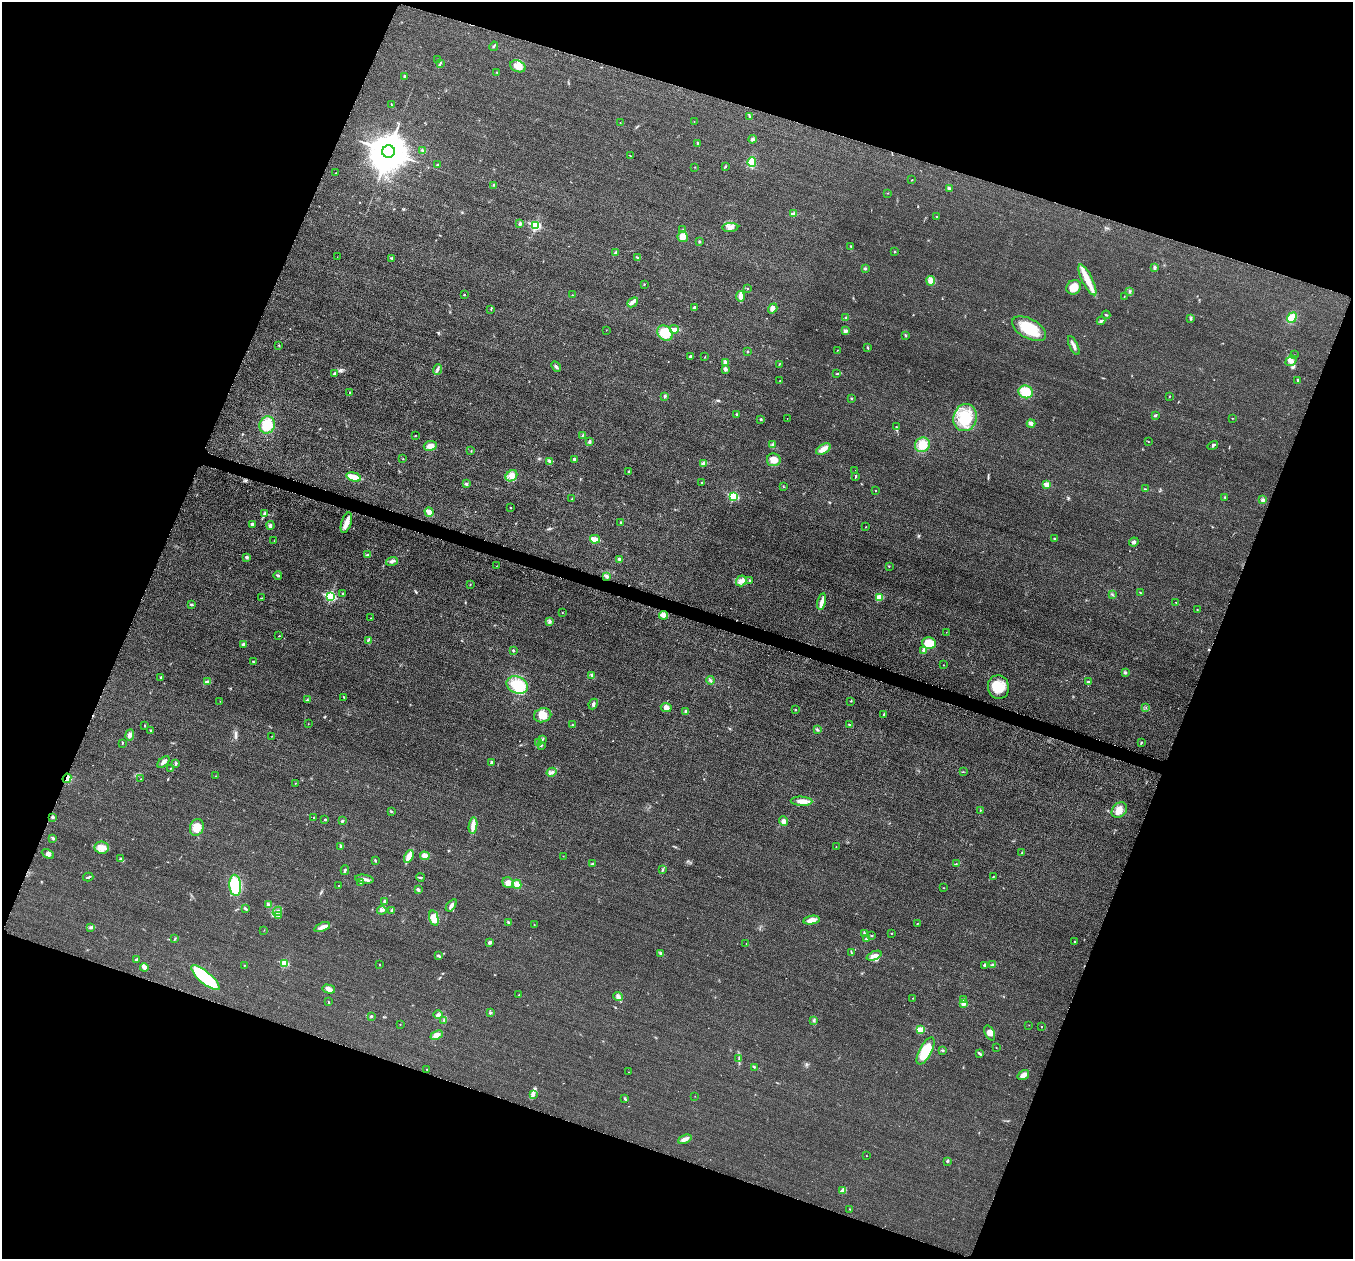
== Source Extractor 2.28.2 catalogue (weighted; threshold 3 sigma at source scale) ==
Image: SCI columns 34-5437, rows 197-5221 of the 5458 x 5501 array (HDU 1 of 3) = the unmasked area's bounding box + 8 px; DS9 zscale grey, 4 x 4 block average (1 PNG px = mean of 4 x 4 image px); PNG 1355 x 1261 px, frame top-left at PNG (2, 2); each listed source drawn as its Kron ellipse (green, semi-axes under 4 px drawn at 4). Shown black and unused: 40% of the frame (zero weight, under 3 of 5 exposures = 4% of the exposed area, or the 3 px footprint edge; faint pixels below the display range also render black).
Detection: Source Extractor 2.28.2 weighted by HDU 2 'WHT'. Background 0.0197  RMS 0.0051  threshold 0.0228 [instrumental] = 3 sigma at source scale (4.5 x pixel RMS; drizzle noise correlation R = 1.50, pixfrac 1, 0.05/0.05 arcsec/px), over >= 5 px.
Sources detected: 334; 1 too faint to see at this stretch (4 x 4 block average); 1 inside a brighter object's white glare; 1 cosmic-ray / hot-pixel residue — neither listed nor drawn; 1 coinciding with a brighter row at this scale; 7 inside a brighter listed object's ellipse — not listed separately; the other 323 listed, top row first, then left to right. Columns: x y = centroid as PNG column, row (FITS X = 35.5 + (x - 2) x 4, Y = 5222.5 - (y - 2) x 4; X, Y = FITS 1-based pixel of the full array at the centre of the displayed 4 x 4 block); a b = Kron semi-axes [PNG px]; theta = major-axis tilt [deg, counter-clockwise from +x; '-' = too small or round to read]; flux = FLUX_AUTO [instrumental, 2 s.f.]
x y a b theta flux
494 46 5 2 - 3.1
438 59 2 2 - 0.97
440 63 2 2 - 1.1
518 66 8 5 -21 24
497 73 3 2 - 1.6
404 76 2 2 - 1.3
391 105 3 2 - 1.7
749 116 2 2 - 1.6
694 121 2 2 - 0.66
620 123 2 2 - 0.7
752 139 4 3 - 5.1
698 143 2 2 - 1.5
422 150 3 2 - 3.2
388 152 6 6 - 12000
630 156 3 2 - 1
752 162 5 4 - 32
438 165 4 2 - 3.9
725 166 2 2 - 1.7
695 167 2 2 - 0.89
336 173 2 2 - 0.76
911 180 2 2 - 1.1
493 185 2 2 - 1.2
949 188 2 2 - 6.6
888 193 2 2 - 0.93
794 214 4 2 - 14
937 216 2 2 - 3.4
520 224 4 2 - 4.7
535 226 2 2 - 180
730 227 8 4 3 14
683 230 3 2 - 2.1
683 237 5 5 - 22
699 242 4 2 - 1.7
851 246 2 2 - 2
895 252 2 2 - 1.4
615 253 3 3 - 6.3
337 257 2 2 - 0.6
392 258 3 2 - 2.8
638 258 3 2 - 3.2
1155 267 4 3 - 4.5
865 269 4 2 - 3.4
1087 280 17 5 -63 42
931 281 5 4 - 9.2
644 284 2 2 - 1.7
1074 287 8 6 47 40
747 288 2 2 - 2
1130 291 3 2 - 2.8
464 295 2 2 - 1.7
572 295 2 2 - 1.3
740 296 5 3 - 26
1124 297 2 2 - 0.94
633 302 6 3 42 8.9
695 307 3 3 - 4.2
773 308 5 3 - 11
491 309 2 2 - 1.3
1106 315 4 2 - 2.5
846 318 3 2 - 2.5
1191 318 3 2 - 2.6
1292 318 5 4 - 38
1101 321 4 2 - 4.9
674 329 4 2 - 21
1029 329 18 9 -28 85
606 330 2 2 - 0.72
845 331 3 2 - 8.9
665 333 8 6 -43 53
906 335 3 2 - 2.5
279 345 2 2 - 1.3
1074 346 10 3 -65 10
868 348 3 2 - 2.6
837 350 2 2 - 1.1
748 351 2 2 - 1.4
1294 355 2 2 - 1.3
690 356 2 2 - 5.3
705 357 2 2 - 1.1
1291 361 6 4 42 13
725 362 4 3 - 8.5
779 364 2 2 - 1.1
556 367 6 2 -51 5.5
437 369 5 3 - 6.6
725 369 4 3 - 6.6
334 373 3 2 - 3.9
837 374 3 2 - 1.4
1298 380 4 2 - 3.6
780 381 2 2 - 1.6
350 392 3 2 - 2.3
1026 392 7 6 - 50
665 396 3 2 - 3.8
1169 396 2 2 - 1.3
851 398 2 2 - 1.8
736 414 2 2 - 2.4
1155 415 3 2 - 4.8
787 418 2 2 - 0.62
965 418 14 11 71 90
1232 418 2 2 - 1
760 419 3 2 - 2.6
1031 423 4 3 - 10
267 425 9 7 71 67
896 427 3 2 - 3
415 435 2 2 - 1.5
582 435 3 2 - 1.9
1148 441 2 2 - 0.86
589 442 3 3 - 4.7
773 445 3 3 - 5.5
922 445 8 7 - 37
430 446 6 5 - 16
1213 446 5 2 - 4.7
823 449 8 4 30 18
471 451 2 2 - 1.2
403 459 2 2 - 1.4
575 459 3 2 - 2.6
774 460 7 6 - 27
550 462 4 3 - 7.2
703 464 4 3 - 5.5
855 470 2 2 - 0.7
629 472 3 3 - 3.9
511 476 6 5 - 15
856 476 3 2 - 2.5
354 477 7 3 -16 60
702 482 2 2 - 1.9
466 484 3 3 - 5.2
1047 485 2 2 - 51
783 486 3 2 - 1.4
1145 489 3 2 - 1.9
876 491 2 2 - 3
733 496 3 2 - 240
1225 497 2 2 - 2.3
572 499 2 2 - 0.9
1263 500 4 3 - 5
510 508 2 2 - 1.7
429 512 4 3 - 21
265 514 4 3 - 6.1
620 522 3 2 - 2.5
346 523 11 5 72 23
252 524 2 2 - 16
270 525 4 2 - 4.6
866 527 2 2 - 1.1
595 539 5 2 - 30
1055 539 4 2 - 2.6
274 541 2 2 - 0.75
1134 542 5 4 - 7.2
368 555 2 2 - 2.5
246 557 2 2 - 15
620 559 3 3 - 4.4
392 561 6 3 18 6.5
496 566 2 2 - 0.58
889 566 2 2 - 0.93
278 575 4 2 - 4.4
607 576 4 2 - 5.4
750 580 2 2 - 1.7
741 581 5 5 - 13
470 584 2 2 - 1.3
1140 593 3 2 - 2
343 594 3 2 - 2.6
1112 594 2 2 - 1.5
330 597 3 2 - 280
879 597 2 2 - 85
262 598 3 2 - 1.1
822 602 8 3 77 13
1176 602 2 2 - 2.3
191 605 3 2 - 3.8
1197 610 2 2 - 1.2
562 613 2 2 - 1.1
664 615 4 3 - 28
371 618 2 2 - 0.94
549 621 3 2 - 3
946 632 2 2 - 0.68
279 636 2 2 - 1.4
368 640 3 2 - 2.7
929 643 7 5 -13 57
244 645 2 2 - 31
924 650 4 4 - 7.6
513 651 3 2 - 2.6
253 662 2 2 - 1.3
943 665 2 2 - 0.69
1125 672 3 2 - 3.4
592 675 3 2 - 3.1
161 677 2 2 - 3.7
710 680 4 3 - 4.9
207 681 4 2 - 4.2
1088 682 4 2 - 4.8
517 685 11 8 -25 82
998 687 12 10 -78 59
344 697 2 2 - 1.6
308 700 3 2 - 2.6
220 701 2 2 - 0.9
851 701 2 2 - 1.4
593 704 5 2 - 5.2
666 707 5 4 - 15
1146 707 2 2 - 0.85
795 710 2 2 - 1.8
686 711 4 3 - 6.3
884 714 3 2 - 2.8
543 715 9 7 20 35
308 724 2 2 - 0.7
572 725 2 2 - 1.9
849 725 2 2 - 9.7
145 726 2 2 - 1.8
817 730 3 2 - 3.2
151 731 2 2 - 3.9
130 735 5 3 - 8.5
272 736 2 2 - 0.52
543 739 3 2 - 2.6
1141 742 3 2 - 2.2
122 743 2 2 - 1.8
538 743 3 2 - 3.5
542 745 2 2 - 1.1
163 762 7 3 44 10
491 763 4 2 - 3.7
176 764 4 2 - 3.3
170 768 2 2 - 1.4
551 772 5 2 - 6
963 772 2 2 - 0.95
215 776 2 2 - 0.82
67 778 5 3 - 11
140 779 2 2 - 0.7
295 783 2 2 - 1.7
802 801 11 4 -4 23
980 810 2 2 - 1.5
1119 810 9 6 46 29
391 811 2 2 - 2.2
52 817 2 2 - 7.2
314 817 3 2 - 1.6
325 819 2 2 - 2.6
342 821 3 2 - 4.9
783 821 5 3 - 7.7
473 825 8 4 82 16
197 827 8 7 - 42
53 838 4 2 - 3.6
341 846 3 2 - 3.5
836 847 2 2 - 0.86
102 848 7 6 - 21
1021 853 2 2 - 1
48 854 6 3 -28 8
409 856 7 3 65 38
425 856 5 3 - 17
563 856 2 2 - 0.77
121 859 2 2 - 2
375 860 3 2 - 2.9
592 864 3 2 - 1.8
956 864 2 2 - 1.4
345 870 5 2 - 3.7
662 870 2 2 - 1.8
88 877 5 2 - 3.8
420 877 4 2 - 3
993 877 3 2 - 2.1
364 879 9 3 -8 11
361 883 2 2 - 3.8
508 883 6 5 - 19
517 884 5 4 - 13
235 885 10 6 -85 110
339 886 2 2 - 1.5
943 888 2 2 - 0.85
418 890 3 2 - 9.7
384 901 2 2 - 2.1
268 905 3 3 - 4.5
451 905 7 3 53 10
245 909 4 2 - 4.6
382 910 5 4 - 7
392 910 3 2 - 1.8
277 911 5 2 - 5.8
279 916 3 2 - 2.6
434 918 8 4 -75 30
811 920 8 4 10 22
508 922 2 2 - 2.1
917 923 2 2 - 1.6
534 925 2 2 - 1
90 927 2 2 - 1.8
322 927 8 4 21 14
264 930 2 2 - 0.8
864 933 3 2 - 2.2
891 934 2 2 - 0.9
871 935 3 2 - 2.3
175 939 3 2 - 1.9
867 939 3 3 - 6.4
490 942 3 3 - 6.4
1075 942 2 2 - 1.6
746 944 2 2 - 0.81
661 953 4 2 - 4.1
851 953 3 2 - 2
438 956 4 2 - 3.9
874 956 8 4 22 14
137 959 3 3 - 5.3
284 963 2 2 - 140
244 965 2 2 - 1.7
379 965 2 2 - 1.6
984 965 3 2 - 2.7
992 965 3 2 - 2.9
144 967 4 2 - 21
205 978 18 6 -40 190
329 989 6 4 -17 11
519 995 3 2 - 1.7
618 996 5 3 - 7.4
913 998 2 2 - 1.3
964 999 2 2 - 1.4
328 1002 3 2 - 2.1
963 1004 4 3 - 11
490 1013 3 2 - 3.1
438 1015 5 2 - 4.9
371 1016 2 2 - 4.8
444 1020 2 2 - 1.1
814 1020 3 2 - 3
400 1024 2 2 - 1
1029 1025 2 2 - 0.57
1041 1027 2 2 - 1.8
920 1030 2 2 - 91
990 1033 8 4 -63 15
437 1035 6 3 23 18
996 1047 2 2 - 1.4
943 1050 3 2 - 2.7
926 1051 15 6 62 98
980 1054 4 2 - 4.8
739 1058 2 2 - 1.1
754 1067 3 2 - 2.5
427 1069 2 2 - 2.2
629 1072 2 2 - 0.78
1023 1075 6 3 34 26
533 1094 3 2 - 4
695 1096 2 2 - 0.74
625 1099 3 2 - 2.1
685 1139 7 3 22 11
866 1156 2 2 - 0.74
947 1161 2 2 - 2.4
842 1191 4 3 - 6.7
850 1209 2 2 - 1.3
Overlapping masked pixels (flux is a lower limit): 1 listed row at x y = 67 778
Diffuse or blended objects may show on this block-average render without a row.